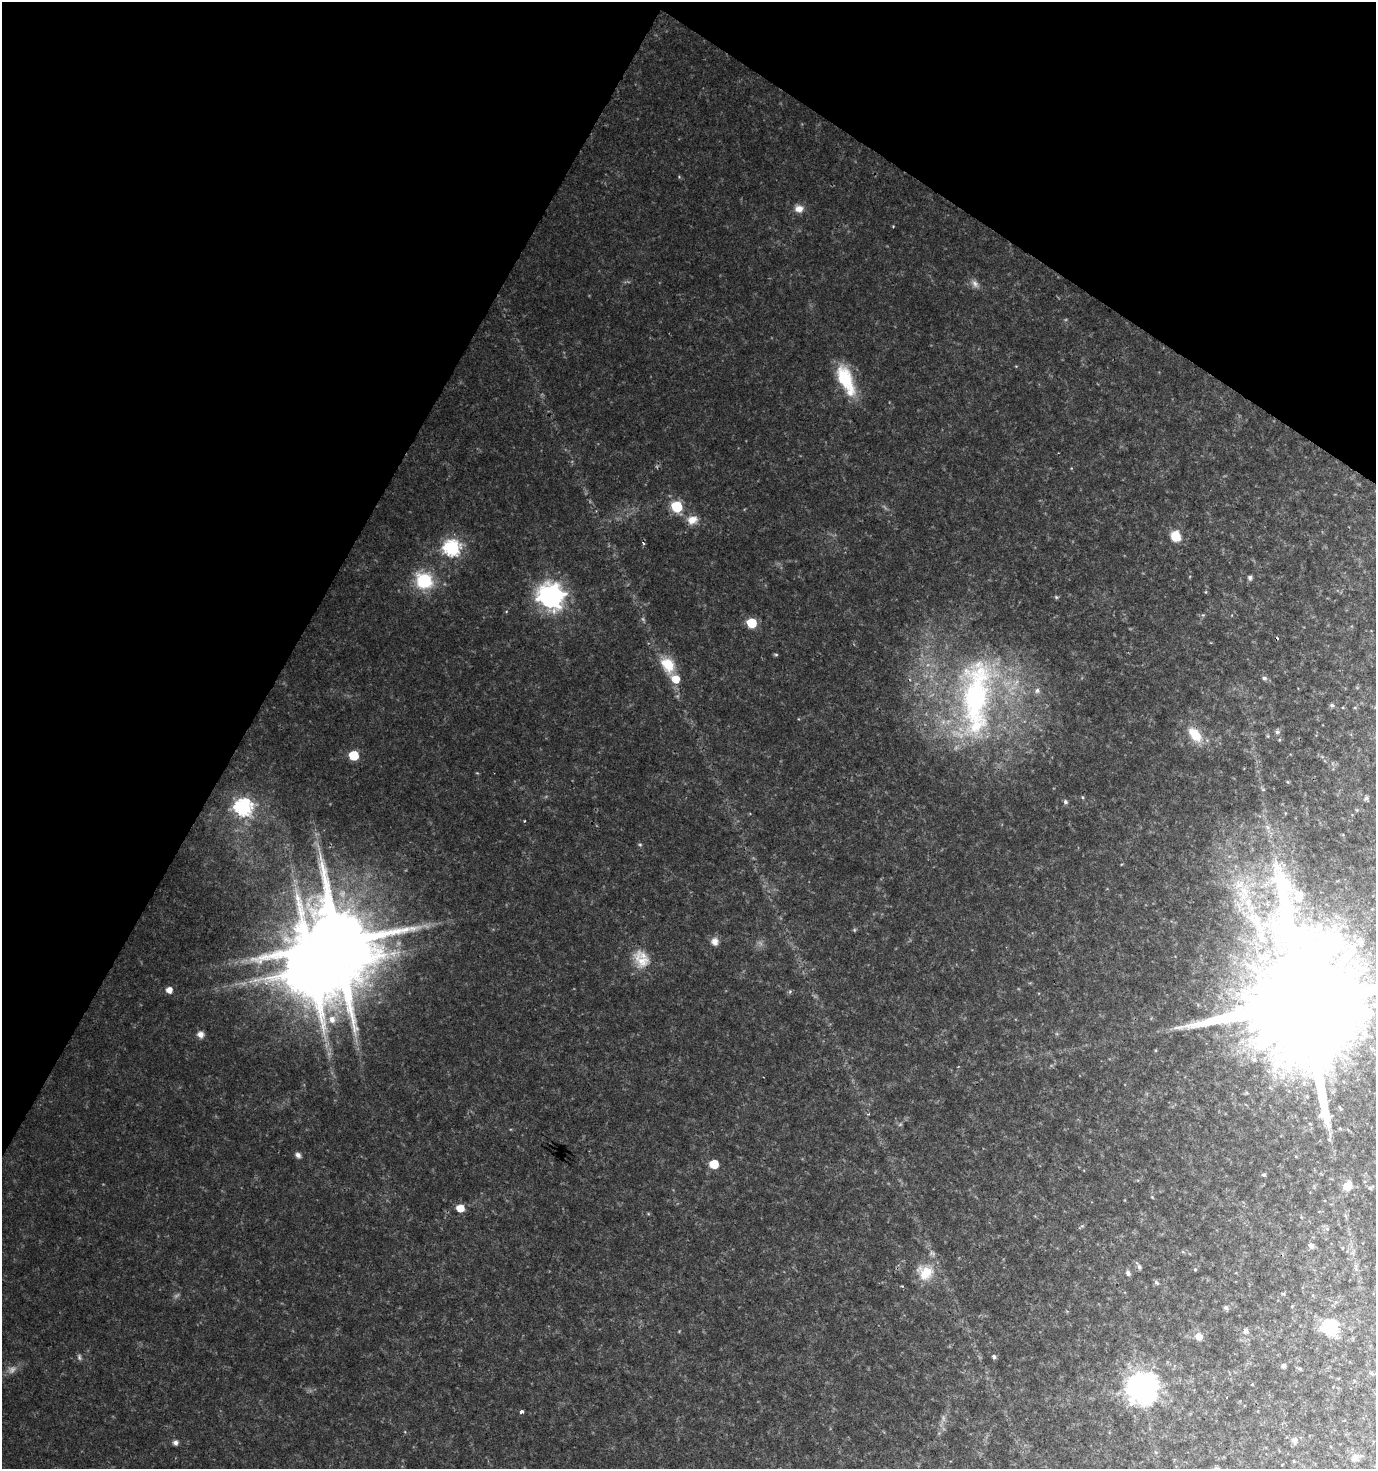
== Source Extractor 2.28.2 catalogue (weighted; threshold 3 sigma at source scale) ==
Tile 2 of 4 x 4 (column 2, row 1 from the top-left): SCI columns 1634-3007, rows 4401-5867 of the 5949 x 5877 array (HDU 1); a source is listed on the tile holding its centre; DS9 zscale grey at full resolution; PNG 1378 x 1471 px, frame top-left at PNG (2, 2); no overlay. Shown black and unused: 28% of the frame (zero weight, under 2 of 3 exposures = <1% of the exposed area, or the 3 px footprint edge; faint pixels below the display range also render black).
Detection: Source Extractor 2.28.2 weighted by HDU 2 'WHT'; one run over the whole footprint, this tile lists its part. Background 0.0622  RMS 0.0078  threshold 0.0352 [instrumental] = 3 sigma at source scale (4.5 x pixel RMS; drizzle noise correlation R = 1.50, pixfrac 1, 0.0396/0.0396 arcsec/px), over >= 5 px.
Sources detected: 55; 1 inside a brighter object's white glare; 1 cosmic-ray / hot-pixel residue — not listed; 1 inside a brighter listed object's ellipse — not listed separately; the other 52 listed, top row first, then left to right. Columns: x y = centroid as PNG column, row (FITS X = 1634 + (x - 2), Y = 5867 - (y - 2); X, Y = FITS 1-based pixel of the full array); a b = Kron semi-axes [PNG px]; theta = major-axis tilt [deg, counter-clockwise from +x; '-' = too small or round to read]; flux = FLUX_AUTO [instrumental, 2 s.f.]
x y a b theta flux
799 209 9 8 - 4.6
975 283 8 6 -54 2.4
845 380 36 15 -66 28
677 506 6 6 - 46
692 520 12 9 31 5.7
1176 536 9 8 - 12
452 548 7 7 - 140
1250 577 5 5 - 1.9
424 581 13 12 - 32
551 596 9 8 - 480
751 623 6 6 - 25
668 664 18 13 -47 14
1264 678 6 4 -16 1.4
1037 690 6 5 - 1.6
975 697 82 29 83 130
1332 705 5 4 - 1.1
1195 735 22 11 -48 12
354 755 6 6 - 26
1366 798 6 5 - 1.1
1065 802 5 5 - 1.4
243 807 7 7 - 170
1299 896 19 14 76 14
412 928 7 4 -18 2.3
715 941 10 9 - 3.4
337 942 19 15 -44 7700
642 960 22 14 -29 11
169 990 5 5 - 4.5
1304 1002 44 24 -39 33000
332 1019 8 8 - 4.7
200 1034 8 7 - 3
298 1155 7 5 -45 2
714 1164 6 6 - 16
1264 1175 4 4 - 0.94
1347 1186 10 9 - 5.4
460 1208 6 6 - 7.7
1311 1246 7 6 - 2.3
1139 1267 6 5 - 1.6
1195 1269 5 3 - 0.62
1128 1272 6 5 - 1.5
926 1273 21 14 53 13
1156 1282 6 4 -45 1.1
1226 1308 5 5 - 1.3
1330 1327 7 7 - 120
1246 1331 7 5 -59 1.6
1199 1337 7 7 - 4.2
994 1357 5 4 - 1.3
1283 1366 5 4 - 1.3
1142 1388 9 9 - 860
522 1412 3 3 - 2.2
1294 1440 7 6 - 2.3
175 1442 5 5 - 2.5
1355 1457 9 7 75 2.8
Isophote crosses this tile's border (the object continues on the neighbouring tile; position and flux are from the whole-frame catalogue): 1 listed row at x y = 1304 1002